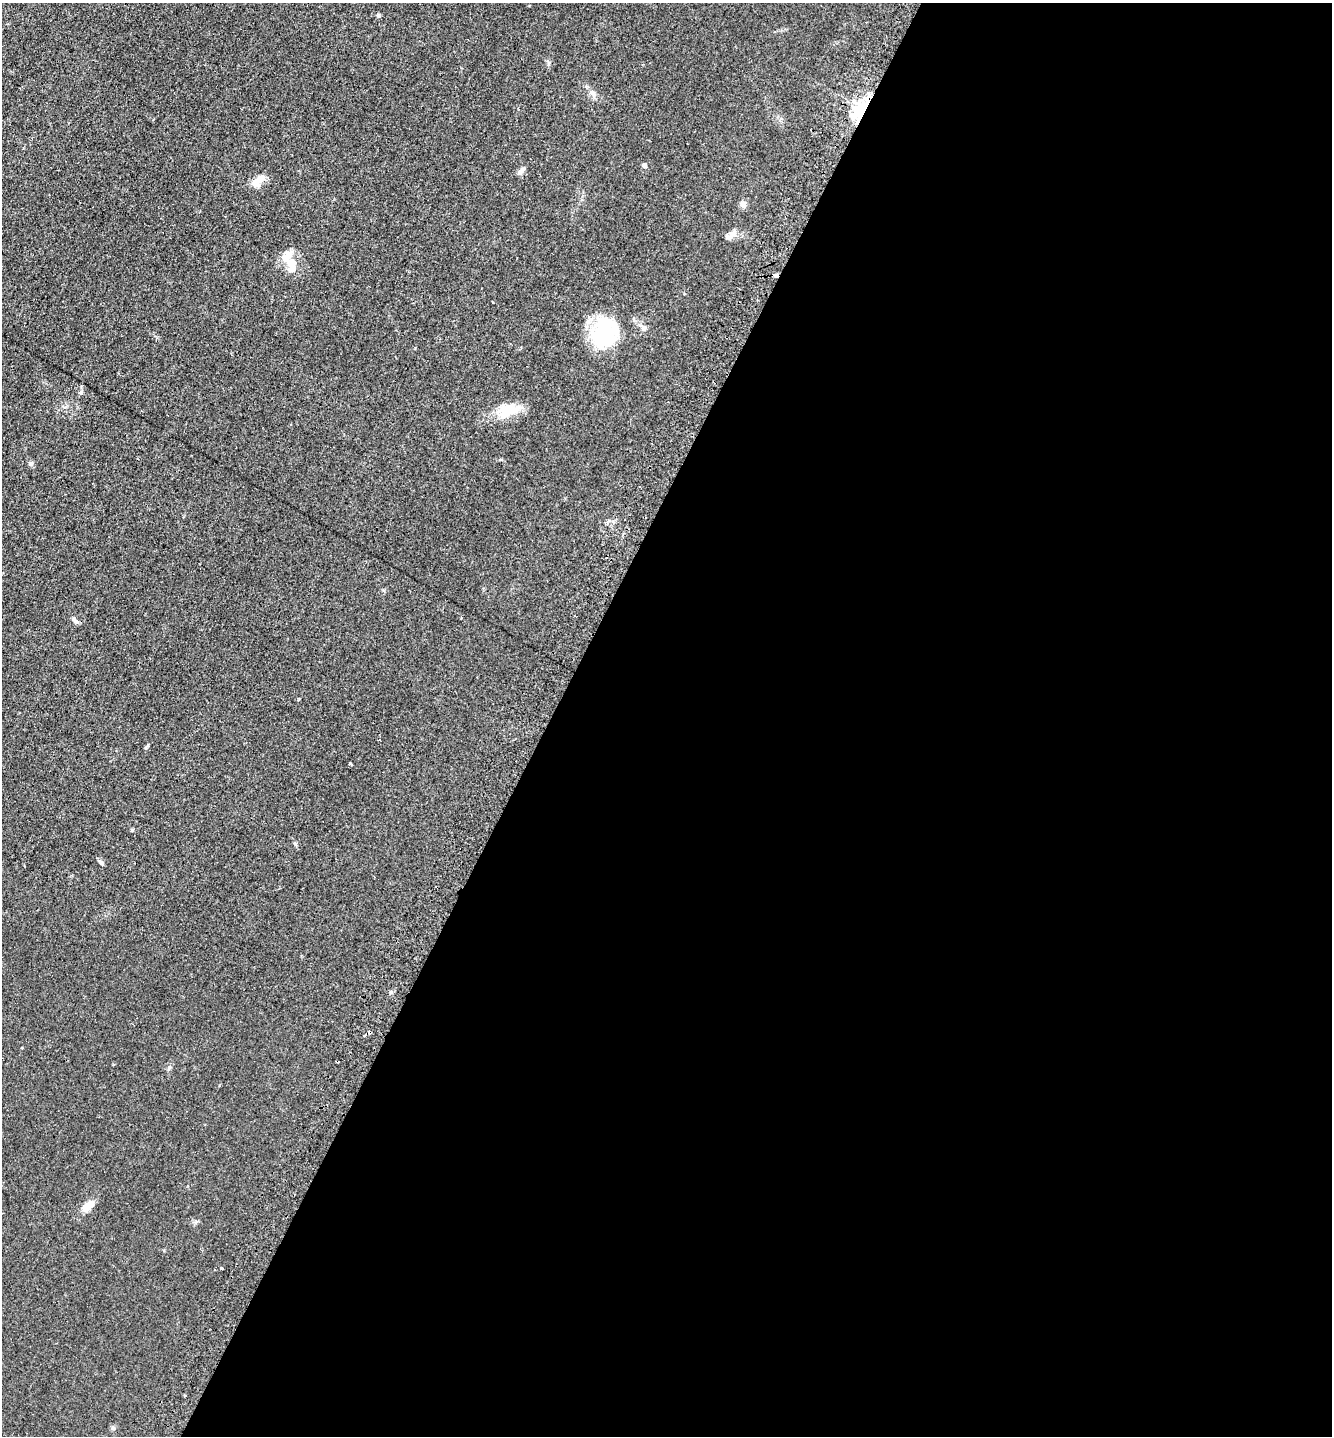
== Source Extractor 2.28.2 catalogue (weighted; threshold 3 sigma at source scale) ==
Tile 12 of 4 x 4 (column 4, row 3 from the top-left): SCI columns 4310-5639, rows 1453-2886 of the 5819 x 5771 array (HDU 1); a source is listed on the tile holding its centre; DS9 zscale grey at full resolution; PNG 1334 x 1438 px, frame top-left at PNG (2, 3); no overlay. Shown black and unused: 59% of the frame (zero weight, under 2 of 3 exposures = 2% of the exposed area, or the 3 px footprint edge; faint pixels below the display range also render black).
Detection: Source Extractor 2.28.2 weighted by HDU 2 'WHT'; one run over the whole footprint, this tile lists its part. Background 0.0324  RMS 0.0069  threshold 0.0311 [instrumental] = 3 sigma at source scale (4.5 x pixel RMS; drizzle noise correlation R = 1.50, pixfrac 1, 0.05/0.05 arcsec/px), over >= 5 px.
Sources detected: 26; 3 cosmic-ray / hot-pixel residue — not listed; the other 23 listed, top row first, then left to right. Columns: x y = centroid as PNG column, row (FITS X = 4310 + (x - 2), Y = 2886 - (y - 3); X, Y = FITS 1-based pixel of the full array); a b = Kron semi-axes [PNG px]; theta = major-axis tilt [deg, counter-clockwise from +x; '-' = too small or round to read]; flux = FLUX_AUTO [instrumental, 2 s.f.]
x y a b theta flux
378 15 5 5 - 0.91
592 93 8 5 -29 2.2
854 101 6 5 - 4.1
862 109 21 10 58 29
644 165 4 4 - 2.5
522 170 12 5 46 2.6
258 181 23 8 39 6.1
743 204 9 8 - 2.6
731 235 17 6 37 3.7
292 267 27 11 -75 11
776 275 4 3 - 5.3
605 333 35 29 77 43
510 410 33 14 25 15
31 463 7 5 -18 1.4
75 620 10 5 -46 1.9
350 764 4 3 - 1.6
132 830 5 4 - 0.64
295 844 5 5 - 0.93
101 862 10 4 -38 1.4
337 1061 3 2 - 0.8
88 1206 16 9 47 6.2
222 1268 3 3 - 2.1
113 1428 6 4 -19 0.94
Overlapping masked pixels (flux is a lower limit): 3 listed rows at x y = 862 109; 776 275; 337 1061
Unlisted compact peaks at least as high as the median listed source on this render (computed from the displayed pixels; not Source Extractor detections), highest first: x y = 148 745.